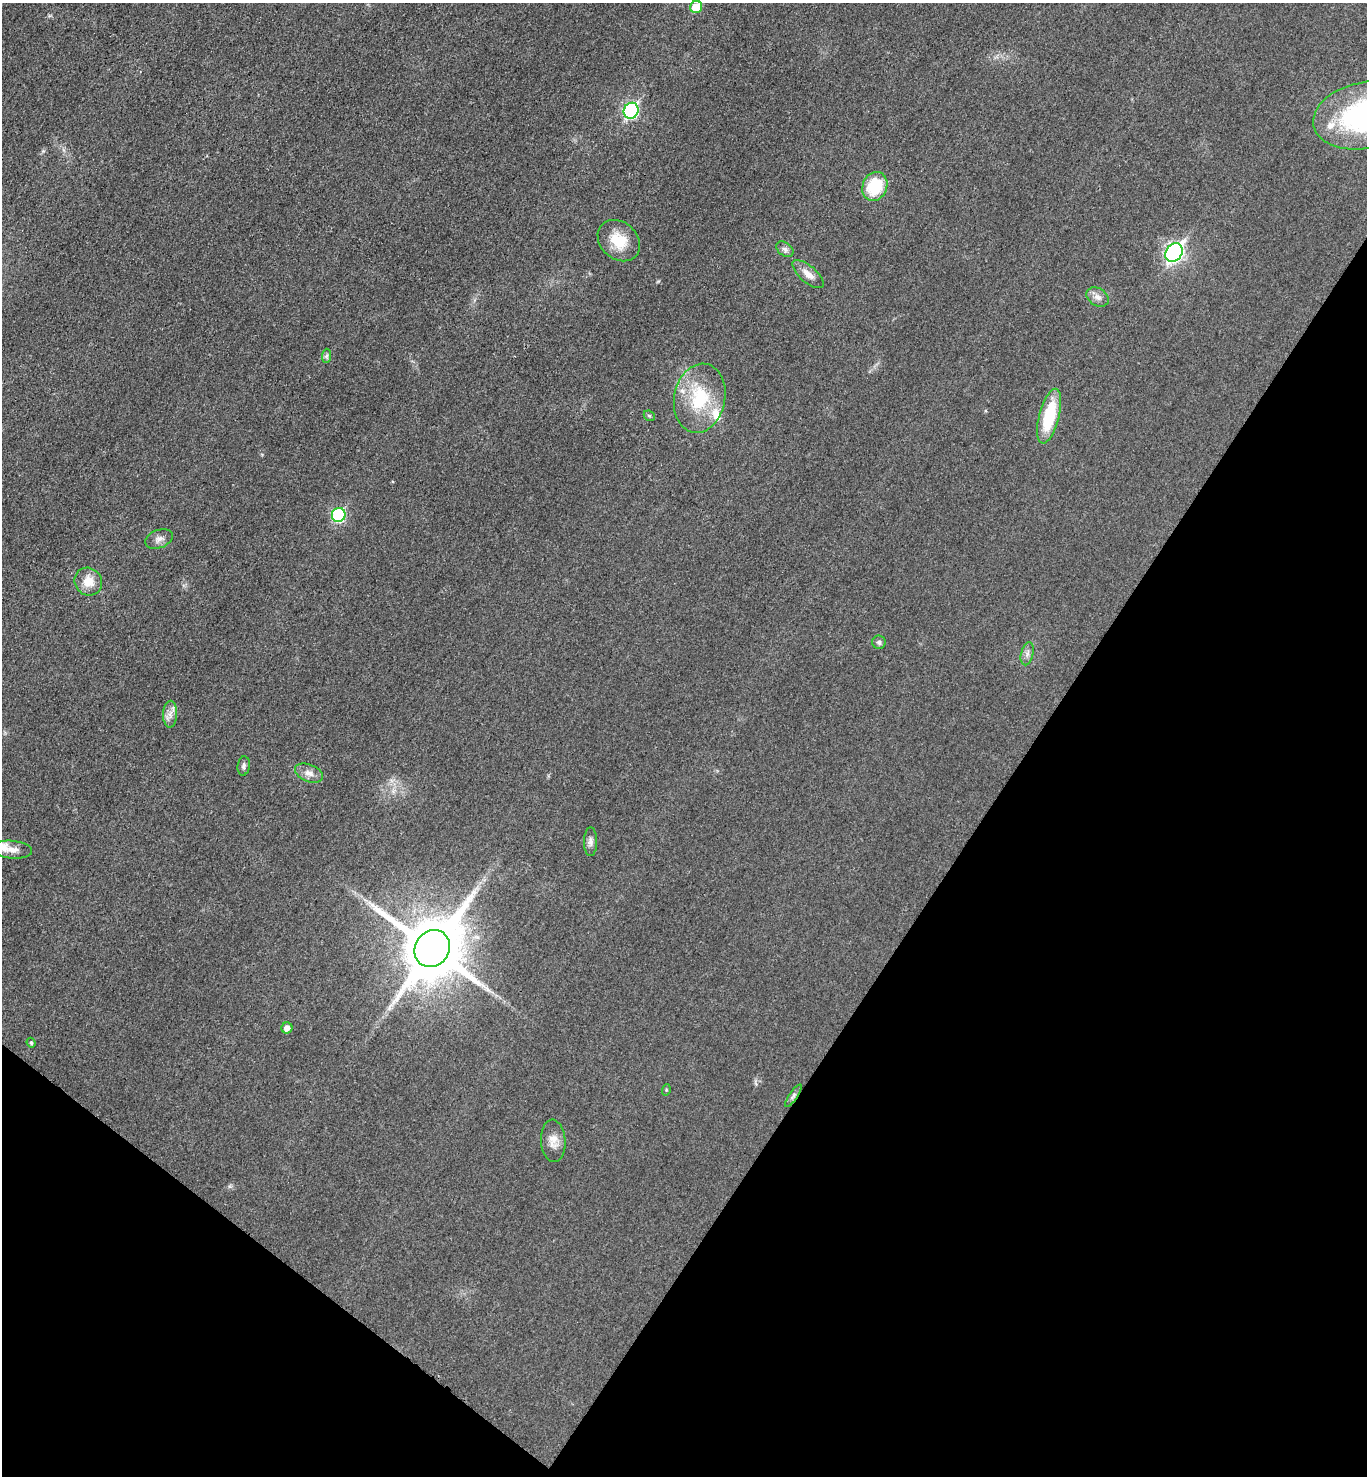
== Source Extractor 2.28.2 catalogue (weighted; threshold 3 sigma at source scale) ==
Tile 15 of 4 x 4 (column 3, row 4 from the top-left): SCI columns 2893-4257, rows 12-1485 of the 5923 x 5917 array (HDU 1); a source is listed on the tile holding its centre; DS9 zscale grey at full resolution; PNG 1369 x 1478 px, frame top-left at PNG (2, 3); each listed source drawn as its Kron ellipse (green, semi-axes under 4 px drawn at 4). Shown black and unused: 31% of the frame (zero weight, under 3 of 4 exposures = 1% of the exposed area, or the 3 px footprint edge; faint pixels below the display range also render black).
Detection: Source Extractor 2.28.2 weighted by HDU 2 'WHT'; one run over the whole footprint, this tile lists its part. Background 0.0209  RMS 0.0058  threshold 0.0262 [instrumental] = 3 sigma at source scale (4.5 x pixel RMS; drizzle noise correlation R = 1.50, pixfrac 1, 0.05/0.05 arcsec/px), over >= 5 px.
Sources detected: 32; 3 inside a brighter listed object's ellipse — not listed separately; the other 29 listed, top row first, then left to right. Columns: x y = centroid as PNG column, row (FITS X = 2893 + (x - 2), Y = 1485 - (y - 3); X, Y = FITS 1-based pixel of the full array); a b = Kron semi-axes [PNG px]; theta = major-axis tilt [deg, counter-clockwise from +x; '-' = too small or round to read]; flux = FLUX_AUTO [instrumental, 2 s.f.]
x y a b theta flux
696 7 6 6 - 12
631 111 8 7 - 100
1365 115 52 33 12 110
875 186 15 12 66 24
619 241 23 18 -43 15
785 249 9 6 -37 2
1174 252 10 8 54 170
808 274 19 8 -40 5.5
1097 297 12 8 -31 3.4
327 356 7 4 88 1.2
700 398 35 25 79 33
649 416 6 5 - 0.82
1049 416 28 10 75 30
339 515 7 6 - 54
159 539 14 9 20 3.4
88 582 14 13 - 8.4
879 642 7 6 - 1.6
1027 654 12 6 76 2.4
170 714 13 7 89 3.7
244 766 9 6 82 1.6
309 773 15 8 -21 4.1
590 842 14 6 90 2.6
12 850 20 9 -5 5.2
432 949 19 17 55 4700
287 1028 5 5 - 3.4
31 1043 5 4 - 0.83
666 1090 6 3 73 0.59
793 1096 13 4 56 1.6
553 1141 21 12 -86 6.1
Isophote crosses this tile's border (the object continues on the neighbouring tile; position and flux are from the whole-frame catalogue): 1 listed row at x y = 1365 115